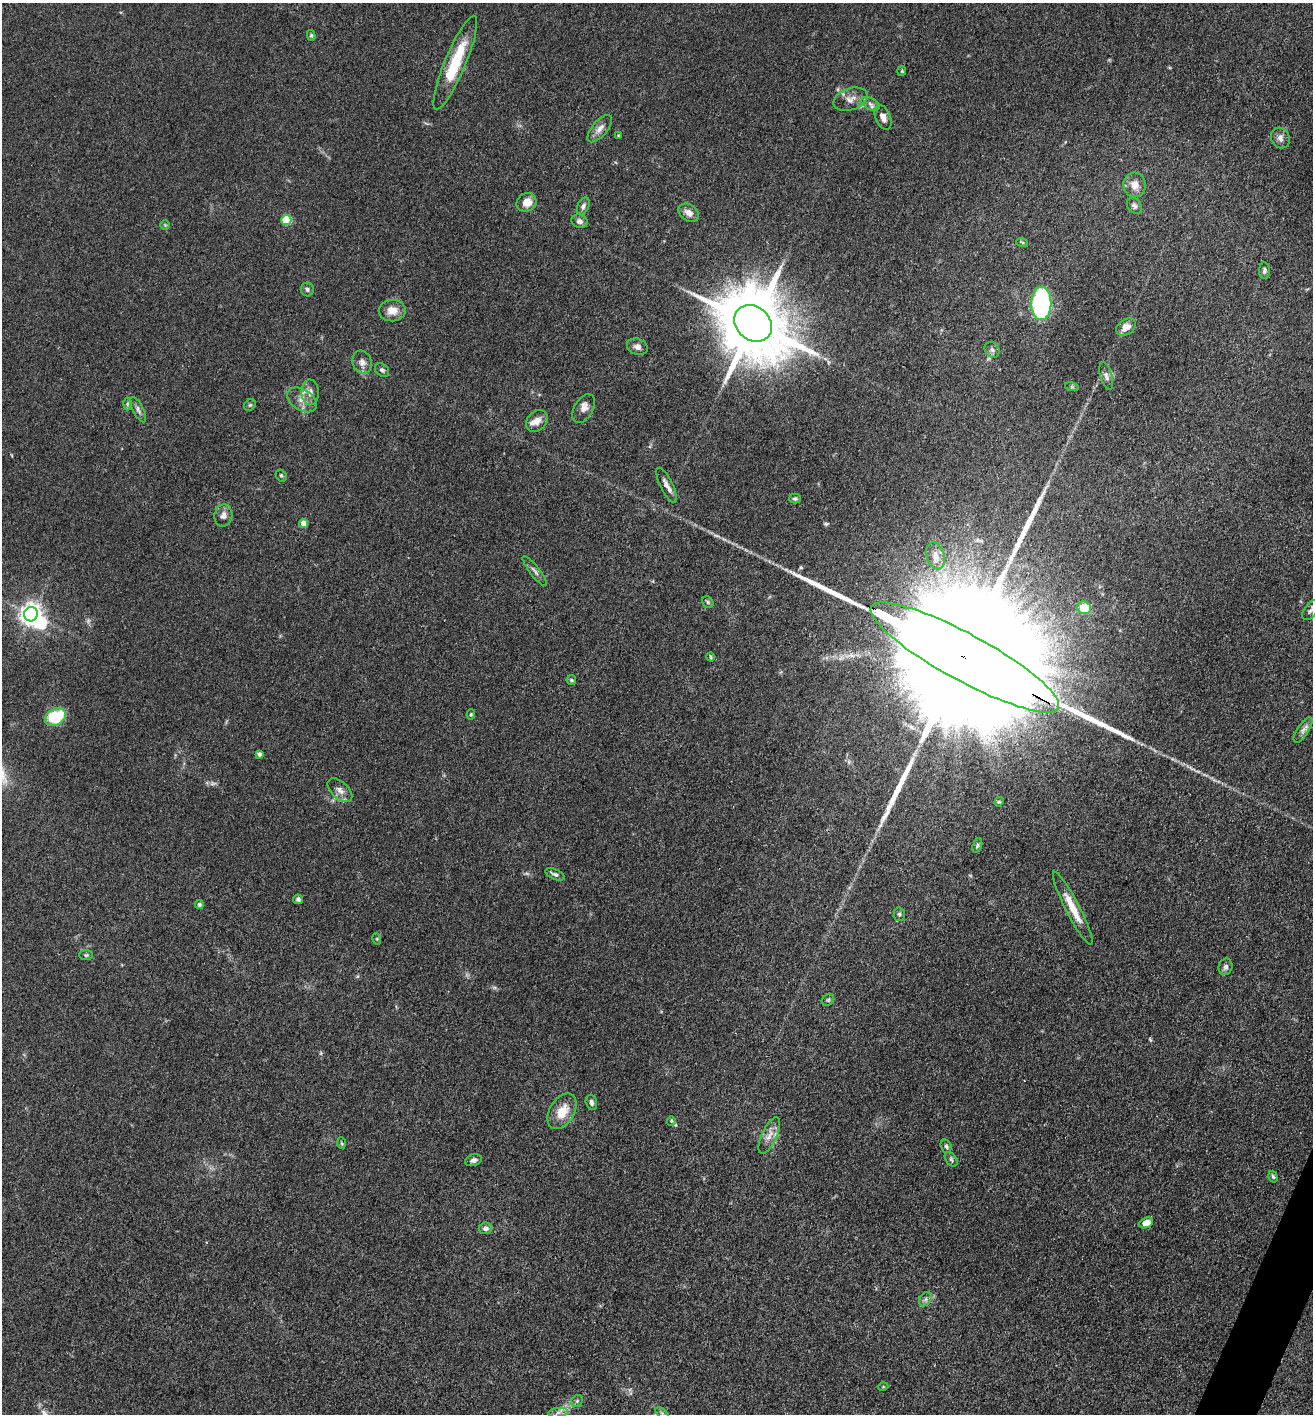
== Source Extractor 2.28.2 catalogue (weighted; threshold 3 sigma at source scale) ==
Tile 6 of 4 x 4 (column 2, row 2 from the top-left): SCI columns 1588-2898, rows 2828-4239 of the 5662 x 5653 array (HDU 1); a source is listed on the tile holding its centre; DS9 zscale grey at full resolution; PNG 1315 x 1416 px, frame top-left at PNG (2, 3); each listed source drawn as its Kron ellipse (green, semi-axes under 4 px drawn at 4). Shown black and unused: <1% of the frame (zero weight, under 3 of 4 exposures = <1% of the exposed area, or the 3 px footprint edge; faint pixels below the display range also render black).
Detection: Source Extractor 2.28.2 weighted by HDU 2 'WHT'; one run over the whole footprint, this tile lists its part. Background 0.0661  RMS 0.0058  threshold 0.026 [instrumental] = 3 sigma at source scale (4.5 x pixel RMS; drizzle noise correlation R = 1.50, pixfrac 1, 0.05/0.05 arcsec/px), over >= 5 px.
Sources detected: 93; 2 too faint to see at this stretch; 2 inside a brighter object's white glare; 4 long thin detections or spike segments (spike, bleed or trail) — neither listed nor drawn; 2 inside a brighter listed object's ellipse — not listed separately; the other 83 listed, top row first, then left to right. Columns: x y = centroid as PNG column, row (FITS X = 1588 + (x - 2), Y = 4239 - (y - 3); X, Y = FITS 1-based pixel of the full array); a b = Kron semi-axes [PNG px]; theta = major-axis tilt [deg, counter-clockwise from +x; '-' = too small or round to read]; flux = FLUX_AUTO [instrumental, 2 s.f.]
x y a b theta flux
311 35 5 4 - 0.91
455 63 50 10 67 29
902 71 5 4 - 0.63
850 99 18 10 18 5.1
870 104 10 5 -26 2.2
883 117 13 7 -68 3.9
600 129 17 7 50 4
619 135 3 3 - 0.58
1280 138 11 9 -64 3
1135 185 12 11 - 5.3
526 202 10 9 - 7
583 206 9 5 66 1.8
1134 206 9 6 -53 1.7
689 213 11 8 -37 4.2
286 220 5 5 - 33
580 221 8 6 -25 2.2
165 225 5 5 - 0.66
1022 242 6 3 -19 0.72
1264 271 8 5 89 1.6
307 289 7 6 - 1.4
1041 303 17 10 89 90
392 311 13 10 2 6.6
753 323 20 16 -40 6300
1126 327 11 7 33 5.6
637 347 11 8 -20 2.9
992 350 8 7 - 1.8
362 362 12 9 -70 3.4
382 370 8 6 -43 1.4
1106 376 14 6 -74 2.5
1072 387 7 4 -17 0.89
310 392 13 8 -88 4
302 400 16 10 -32 5.4
127 404 6 4 89 0.88
250 405 6 5 - 0.88
584 408 16 9 58 4
138 410 14 5 -63 2.2
537 421 12 9 45 4.5
281 475 6 5 - 0.91
666 485 19 6 -64 3.6
795 499 6 5 - 1.1
223 516 11 9 78 3.2
303 523 4 4 - 7
935 556 14 9 -73 4.6
535 571 18 5 -52 2.3
708 602 6 5 - 0.9
1084 608 7 6 - 11
1311 610 11 6 53 2
31 614 7 7 - 410
710 657 5 3 - 0.82
965 657 107 23 -28 95000
571 680 5 4 - 0.78
471 714 5 4 - 0.73
55 717 11 8 29 31
1303 730 14 5 57 2.5
259 754 4 4 - 1.9
340 790 15 8 -43 3.8
999 802 5 4 - 0.77
977 845 8 4 72 1.1
555 874 10 5 -24 1.8
298 899 5 4 - 1.2
199 904 4 4 - 1.1
1073 908 41 7 -63 12
899 914 6 5 - 1.2
377 939 6 3 -73 0.69
86 955 7 5 0 0.86
1225 967 8 7 - 2
828 1000 7 5 44 1.1
591 1102 8 5 -74 2.1
562 1111 19 12 59 11
671 1121 4 4 - 0.64
769 1135 20 7 65 4.9
341 1143 6 4 -86 0.78
946 1146 7 5 -72 1.3
951 1159 8 5 -54 1.2
473 1160 8 5 16 1.8
1273 1177 6 4 -71 1
1146 1223 7 5 23 8.3
486 1228 7 6 - 2.4
925 1299 8 5 59 1.8
883 1387 5 3 - 0.51
577 1401 6 5 - 1.1
558 1412 10 4 9 2.1
662 1413 8 4 -37 1
Overlapping masked pixels (flux is a lower limit): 1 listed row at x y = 965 657
Isophote crosses this tile's border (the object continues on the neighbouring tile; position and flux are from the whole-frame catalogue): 1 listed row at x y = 1311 610